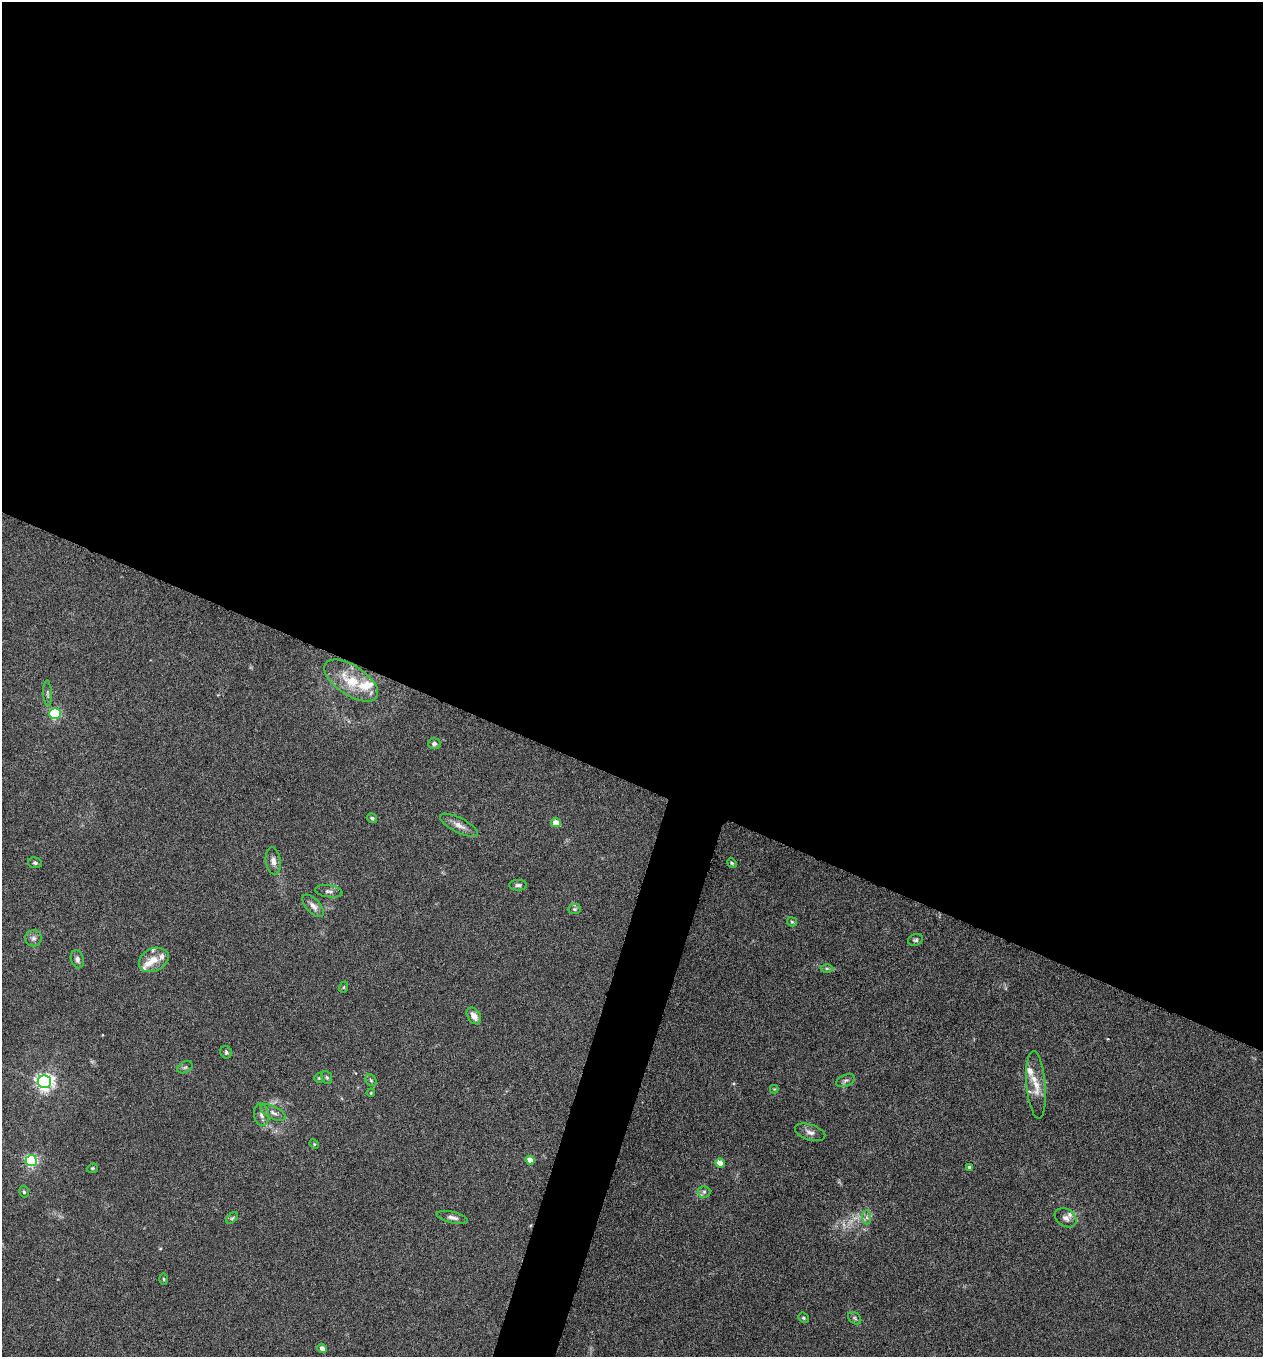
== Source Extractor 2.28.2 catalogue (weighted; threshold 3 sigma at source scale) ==
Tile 3 of 4 x 4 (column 3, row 1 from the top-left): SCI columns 2659-3919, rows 4075-5429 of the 5448 x 5438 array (HDU 1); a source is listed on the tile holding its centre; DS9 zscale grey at full resolution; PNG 1265 x 1359 px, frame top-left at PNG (2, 2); each listed source drawn as its Kron ellipse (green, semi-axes under 4 px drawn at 4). Shown black and unused: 60% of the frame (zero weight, under 5 of 9 exposures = <1% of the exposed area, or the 3 px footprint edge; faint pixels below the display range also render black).
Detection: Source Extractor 2.28.2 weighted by HDU 2 'WHT'; one run over the whole footprint, this tile lists its part. Background 0.0659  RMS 0.0032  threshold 0.0131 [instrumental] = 3 sigma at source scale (4.09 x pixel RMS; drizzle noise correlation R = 1.36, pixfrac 0.8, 0.05/0.05 arcsec/px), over >= 5 px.
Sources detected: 60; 2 too faint to see at this stretch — neither listed nor drawn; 7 inside a brighter listed object's ellipse — not listed separately; the other 51 listed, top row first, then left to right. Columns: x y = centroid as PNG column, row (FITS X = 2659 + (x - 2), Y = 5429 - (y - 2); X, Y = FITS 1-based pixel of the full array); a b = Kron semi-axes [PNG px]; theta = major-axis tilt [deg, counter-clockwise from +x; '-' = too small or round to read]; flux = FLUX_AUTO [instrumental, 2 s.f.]
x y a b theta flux
351 680 31 15 -33 9.1
48 693 13 4 -87 0.71
55 714 6 5 - 31
434 743 6 5 - 0.67
372 818 5 4 - 0.58
556 823 5 4 - 4.6
459 825 21 7 -27 2.2
273 861 13 7 -82 1.5
35 863 7 5 -11 0.61
732 863 5 4 - 0.37
518 885 9 5 -2 0.76
329 891 14 6 -8 1.1
313 906 14 7 -47 1.6
575 909 6 5 - 0.47
792 922 5 4 - 0.35
33 938 8 8 - 1.1
916 940 8 6 19 0.58
77 959 9 6 -73 0.99
154 960 15 11 26 3.6
827 968 6 4 -1 0.48
344 987 6 3 70 0.31
474 1016 9 6 -54 2.2
226 1052 6 5 - 0.57
185 1067 8 5 29 0.63
327 1077 7 5 -67 0.47
319 1078 5 4 - 0.33
371 1080 6 5 - 0.47
846 1081 10 5 23 0.82
45 1082 6 6 - 120
1036 1085 34 9 -85 4.7
774 1089 4 4 - 0.24
371 1093 4 3 - 0.29
273 1113 13 6 -26 1.4
262 1115 11 7 -83 1.3
810 1132 16 7 -17 1.6
314 1144 5 4 - 0.29
530 1160 4 4 - 2.8
31 1161 6 5 - 48
720 1163 5 4 - 4.1
969 1167 4 3 - 0.61
92 1168 6 4 20 0.37
24 1192 6 4 -75 0.48
704 1192 6 6 - 0.73
452 1217 16 5 -14 1.3
867 1217 7 4 -89 0.7
232 1218 7 4 45 0.49
1066 1218 12 8 -32 1.5
164 1279 5 3 - 0.34
803 1318 5 4 - 0.43
855 1318 7 5 -38 0.6
322 1348 5 4 - 1.7